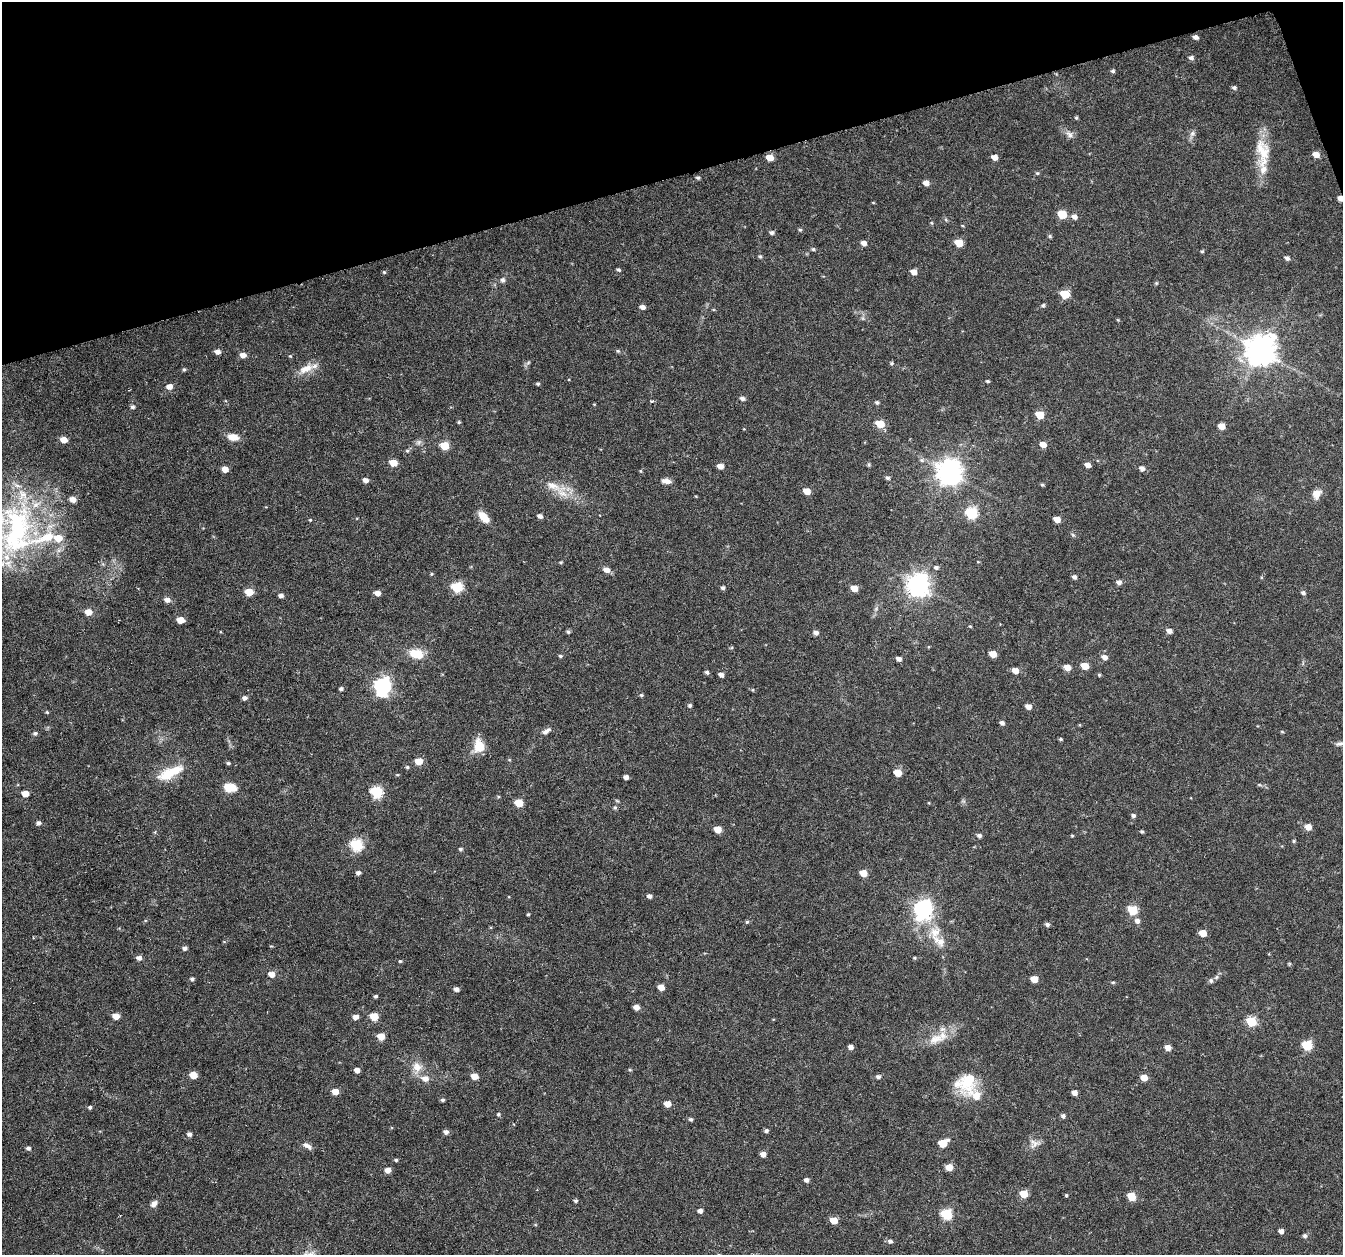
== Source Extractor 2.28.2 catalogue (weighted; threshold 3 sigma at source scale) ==
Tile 3 of 4 x 4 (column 3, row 1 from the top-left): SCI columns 2683-4023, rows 3823-5075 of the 5368 x 5192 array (HDU 1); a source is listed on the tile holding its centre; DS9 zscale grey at full resolution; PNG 1345 x 1257 px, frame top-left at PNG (2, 2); no overlay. Shown black and unused: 14% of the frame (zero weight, under 3 of 6 exposures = <1% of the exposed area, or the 3 px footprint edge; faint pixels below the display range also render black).
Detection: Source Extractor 2.28.2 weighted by HDU 2 'WHT'; one run over the whole footprint, this tile lists its part. Background 0.0242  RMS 0.0028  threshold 0.0114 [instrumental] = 3 sigma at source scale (4.09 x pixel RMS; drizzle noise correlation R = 1.36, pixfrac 0.8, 0.0396/0.0396 arcsec/px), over >= 5 px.
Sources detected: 241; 6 inside a brighter listed object's ellipse — not listed separately; the other 235 listed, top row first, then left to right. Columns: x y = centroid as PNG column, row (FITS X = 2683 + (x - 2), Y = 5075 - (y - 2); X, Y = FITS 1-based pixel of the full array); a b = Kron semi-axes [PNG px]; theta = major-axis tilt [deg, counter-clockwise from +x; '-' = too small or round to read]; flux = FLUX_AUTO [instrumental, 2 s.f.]
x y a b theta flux
1195 37 5 4 - 0.98
1191 58 6 5 - 0.81
1113 71 5 5 - 0.5
1234 88 6 5 - 0.63
1076 118 5 4 - 0.35
1192 133 9 7 39 0.86
1070 135 12 8 -39 1.3
1263 152 41 16 -85 7.8
1316 154 6 5 - 2.2
994 157 5 4 - 1.8
770 158 5 5 - 4.1
1037 173 5 4 - 0.38
698 178 5 4 - 0.51
926 183 5 5 - 1.9
1340 199 5 4 - 1.6
873 203 5 3 - 0.21
1062 214 6 5 - 8.9
1074 217 7 6 - 1.2
932 223 5 4 - 0.29
962 225 4 3 - 0.23
800 230 5 5 - 0.35
772 233 5 5 - 0.67
1050 236 5 4 - 0.37
864 243 6 5 - 1.5
959 243 6 5 - 5.9
813 249 5 4 - 0.44
1202 251 5 4 - 0.32
760 256 6 5 - 0.42
1287 258 5 5 - 0.82
619 270 4 4 - 0.47
384 272 5 4 - 0.34
914 272 5 5 - 2
503 280 6 6 - 0.71
1156 283 5 4 - 0.33
1065 294 6 5 - 9
1043 305 6 5 - 0.44
642 307 5 4 - 1.3
863 318 7 4 72 0.45
1118 320 6 3 -18 0.22
618 351 5 5 - 0.36
1260 351 10 9 - 430
218 352 5 4 - 1.5
243 355 6 5 - 1.6
290 356 5 4 - 0.29
891 363 6 5 - 0.43
184 369 5 4 - 0.39
306 369 22 9 27 3.5
569 380 3 3 - 0.29
988 381 4 3 - 0.38
538 384 4 4 - 0.37
169 387 6 5 - 1.6
742 398 6 4 -9 0.9
652 401 4 3 - 0.45
877 402 5 5 - 0.53
594 404 5 3 - 0.2
132 407 5 5 - 0.59
1040 415 6 5 - 6.9
459 422 4 4 - 0.34
880 424 6 5 - 6.8
1221 426 5 5 - 2.7
233 437 14 8 -13 2.5
64 440 5 4 - 3.3
418 442 9 6 41 0.82
1043 444 6 5 - 2.2
444 446 6 5 - 8
407 451 5 4 - 0.41
393 463 5 5 - 4.6
869 464 6 4 72 0.32
1088 465 5 4 - 1.8
720 466 5 4 - 2
1142 468 5 5 - 1.2
225 469 5 4 - 2.7
641 471 5 3 - 0.26
949 472 9 8 - 280
887 478 5 5 - 0.57
365 480 5 4 - 1.3
666 481 11 6 -7 1.4
1042 485 4 4 - 0.4
553 486 38 11 -20 5.5
807 491 5 5 - 3.2
1316 494 13 10 57 2.2
72 499 7 6 - 1.3
971 513 6 6 - 21
540 516 5 4 - 1
483 517 13 7 -49 3.9
1057 519 5 4 - 2.9
310 520 4 3 - 0.26
17 530 82 41 83 49
1073 535 6 4 -19 0.37
58 538 7 6 - 4.1
561 562 4 4 - 0.29
978 562 4 3 - 0.2
936 567 6 5 - 0.65
607 570 7 5 -19 2
432 574 5 4 - 0.28
1074 577 5 4 - 0.79
1119 582 6 5 - 1
918 585 8 8 - 200
457 587 6 5 - 20
723 588 5 5 - 0.58
854 588 5 5 - 3.1
249 592 5 5 - 6.2
377 593 5 4 - 1.8
1303 593 6 5 - 0.59
281 596 5 4 - 1
167 600 6 5 - 1.4
88 612 6 5 - 3
180 620 5 5 - 4
970 626 5 4 - 0.27
1169 631 5 5 - 1.3
568 632 4 4 - 0.5
816 633 6 5 - 1.1
416 654 16 10 -13 5.3
993 654 5 5 - 3.6
560 656 5 4 - 0.39
1104 657 6 5 - 1.4
899 659 5 4 - 1.3
1085 666 5 5 - 4.6
1067 667 6 5 - 2.6
1015 670 5 5 - 2.4
707 672 5 4 - 0.57
721 675 5 4 - 1.3
1099 675 5 4 - 0.31
382 686 7 7 - 90
341 689 4 4 - 0.64
753 690 5 3 - 0.23
641 695 5 4 - 0.37
244 698 5 5 - 0.89
690 705 5 5 - 0.53
1028 707 5 4 - 1.7
47 712 5 4 - 0.29
1002 723 5 4 - 0.93
546 731 13 6 35 1.1
1282 732 5 3 - 0.26
35 733 5 4 - 0.6
1061 739 5 3 - 0.35
1340 744 11 5 9 0.71
479 746 13 10 -85 5.7
418 761 5 5 - 4.6
228 763 4 4 - 0.43
407 767 5 4 - 0.38
170 773 37 12 26 7.3
898 773 5 5 - 5.5
397 775 5 3 - 0.24
626 777 4 4 - 1.2
1259 785 6 4 -1 0.33
230 787 12 8 -6 4.9
376 792 6 6 - 25
25 793 5 4 - 3.8
519 803 5 5 - 6.6
615 807 6 5 - 0.45
1133 816 5 4 - 0.64
38 823 5 5 - 0.81
1308 827 6 5 - 2.7
717 829 5 5 - 4.2
1142 832 4 3 - 0.42
979 835 5 5 - 0.81
1072 836 5 3 - 0.25
1293 841 5 4 - 0.34
356 845 6 6 - 27
460 849 5 4 - 0.43
358 873 5 4 - 0.8
863 873 5 5 - 3.8
649 896 4 4 - 0.99
923 909 8 7 - 110
1132 910 6 5 - 13
528 914 4 3 - 0.27
1137 921 6 5 - 1.2
747 922 5 4 - 0.38
1047 925 5 5 - 0.67
935 932 20 14 37 4.6
1203 933 5 5 - 4.1
185 948 5 4 - 0.85
139 958 5 5 - 1.2
914 958 5 4 - 0.32
400 961 4 4 - 0.3
1289 964 5 4 - 0.27
272 974 5 5 - 2.6
192 979 5 4 - 0.51
1034 979 5 5 - 4.1
1211 980 7 6 - 0.64
1113 982 4 4 - 0.31
661 987 5 5 - 2.4
456 989 5 4 - 1.1
376 996 4 4 - 0.47
636 1007 5 4 - 1.6
116 1016 5 4 - 3
374 1016 5 5 - 6.3
356 1017 5 5 - 1.5
1251 1022 6 5 - 13
381 1036 5 5 - 4.3
936 1039 25 13 17 4.9
1307 1045 6 5 - 15
851 1047 5 4 - 1.3
1168 1048 5 5 - 2.4
417 1067 15 12 -90 3.2
357 1070 4 4 - 1.8
630 1070 5 4 - 0.29
193 1075 5 5 - 5.1
474 1076 5 4 - 3.8
878 1077 5 5 - 0.72
425 1078 9 7 -10 1.9
1144 1078 5 5 - 3.2
968 1081 29 18 67 9.9
335 1092 5 5 - 3.3
1074 1093 5 4 - 1.7
443 1100 4 4 - 0.53
667 1104 5 5 - 3.3
90 1107 5 4 - 0.48
499 1114 5 5 - 0.43
1063 1116 5 4 - 0.77
691 1119 5 4 - 0.53
766 1131 5 4 - 0.63
446 1132 5 5 - 0.94
189 1134 5 4 - 0.87
943 1143 6 5 - 7.4
1034 1143 16 12 23 2
307 1146 13 6 -31 1.3
28 1148 5 4 - 0.65
763 1154 5 4 - 1.9
396 1160 4 4 - 0.35
949 1167 5 5 - 4
388 1170 5 5 - 1.9
806 1180 5 4 - 0.98
1024 1194 5 5 - 6.6
1066 1195 4 4 - 0.34
1131 1196 6 5 - 8.2
576 1201 4 4 - 0.49
154 1204 8 6 47 1.3
700 1211 5 4 - 1.1
946 1214 6 5 - 21
834 1220 5 5 - 4.1
1281 1231 5 4 - 1.2
1305 1236 6 5 - 0.52
890 1241 6 6 - 0.81
Overlapping masked pixels (flux is a lower limit): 1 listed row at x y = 1340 199
Isophote crosses this tile's border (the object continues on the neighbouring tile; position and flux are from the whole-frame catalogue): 2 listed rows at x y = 17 530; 1340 744